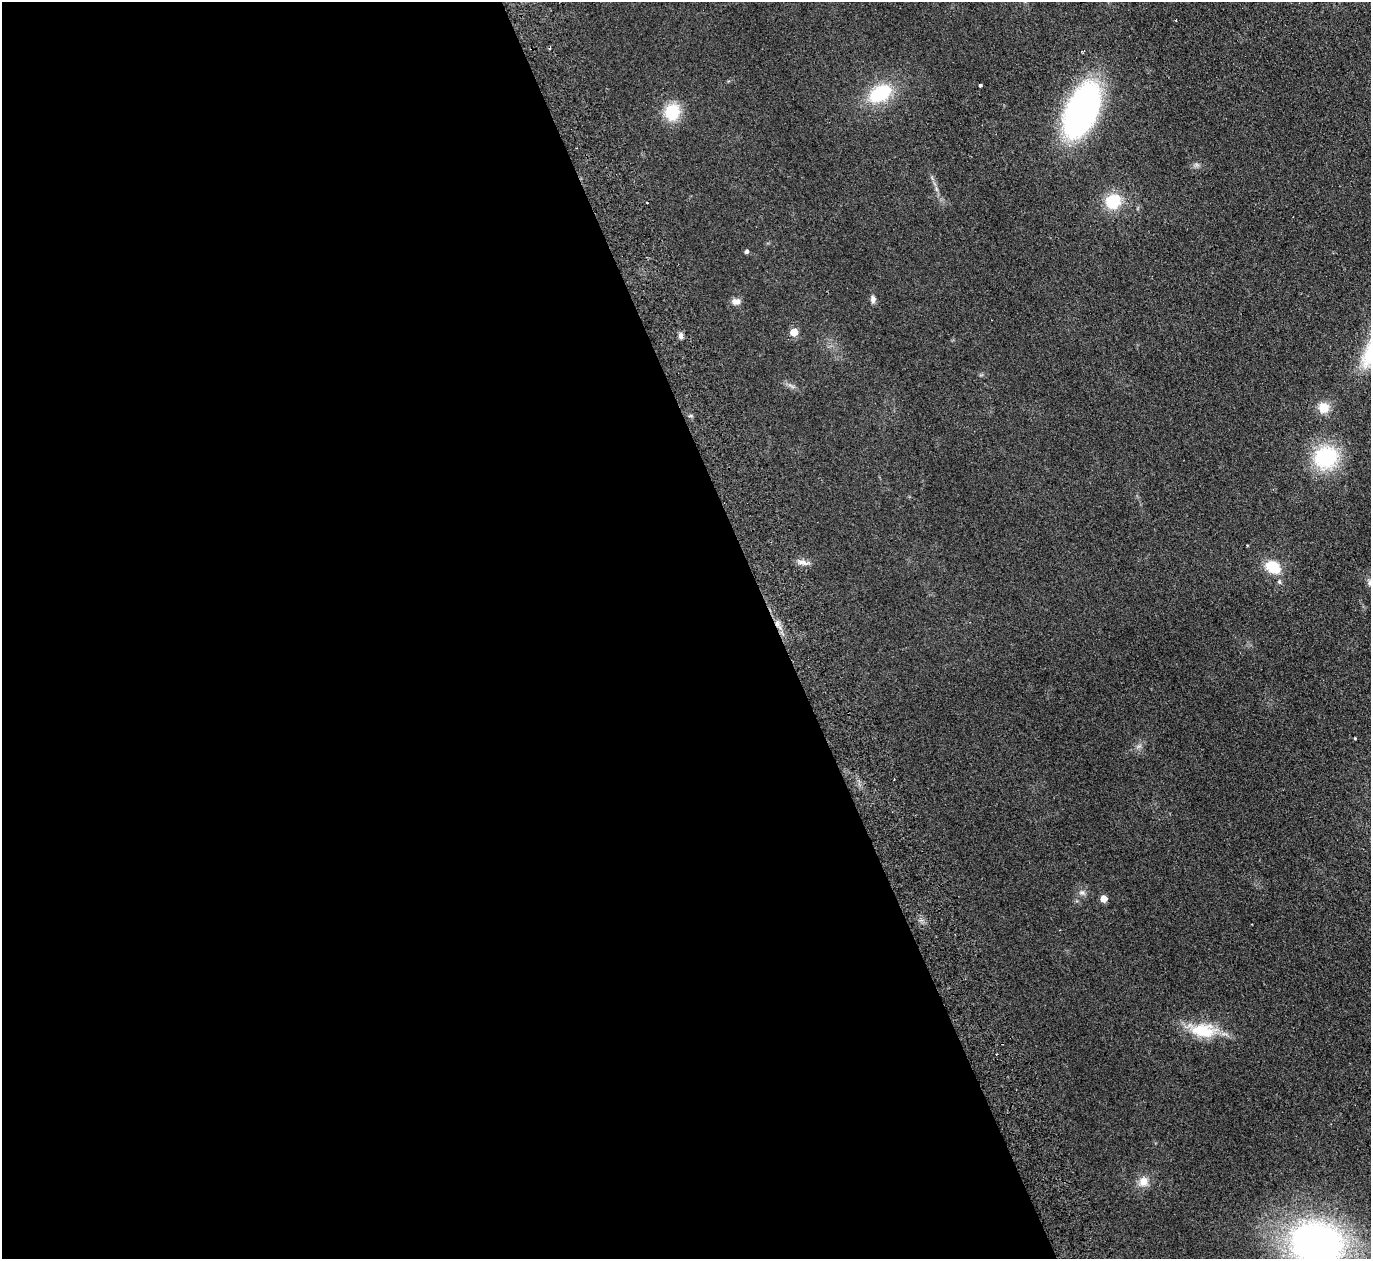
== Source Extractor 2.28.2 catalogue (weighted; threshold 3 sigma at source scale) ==
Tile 9 of 4 x 4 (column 1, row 3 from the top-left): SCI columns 55-1423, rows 1562-2818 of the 5585 x 5508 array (HDU 1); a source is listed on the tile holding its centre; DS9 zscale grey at full resolution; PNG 1373 x 1261 px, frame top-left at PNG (2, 2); no overlay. Shown black and unused: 57% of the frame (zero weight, under 2 of 3 exposures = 3% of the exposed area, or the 3 px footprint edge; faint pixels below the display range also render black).
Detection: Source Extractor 2.28.2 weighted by HDU 2 'WHT'; one run over the whole footprint, this tile lists its part. Background 0.0914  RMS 0.01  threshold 0.0452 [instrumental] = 3 sigma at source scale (4.5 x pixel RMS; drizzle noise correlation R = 1.50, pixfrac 1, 0.05/0.05 arcsec/px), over >= 5 px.
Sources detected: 24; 3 cosmic-ray / hot-pixel residue — not listed; the other 21 listed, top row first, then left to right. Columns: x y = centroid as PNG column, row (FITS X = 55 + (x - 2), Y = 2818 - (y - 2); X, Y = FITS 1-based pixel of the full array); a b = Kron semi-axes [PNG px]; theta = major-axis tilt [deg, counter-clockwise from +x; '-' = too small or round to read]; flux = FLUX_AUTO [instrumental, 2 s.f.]
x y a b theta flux
980 85 3 3 - 8.5
880 93 27 17 32 51
1082 110 43 23 67 320
672 112 18 16 73 33
1113 201 14 13 - 36
746 252 4 4 - 2.6
873 299 10 6 -84 3.6
736 301 12 9 4 5
794 332 5 5 - 17
681 336 8 6 88 3.3
1324 408 14 14 - 13
1326 457 24 22 26 80
803 563 10 5 -9 4.2
1273 567 18 14 -28 25
777 623 9 6 -63 4.7
1355 738 3 2 - 0.94
1082 892 9 6 -10 3.1
1104 899 5 5 - 13
1203 1030 33 15 -7 41
1143 1181 15 13 59 9.8
1317 1243 46 37 -13 430
Overlapping masked pixels (flux is a lower limit): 1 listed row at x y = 777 623
Isophote crosses this tile's border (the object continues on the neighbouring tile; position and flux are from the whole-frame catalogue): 1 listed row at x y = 1317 1243